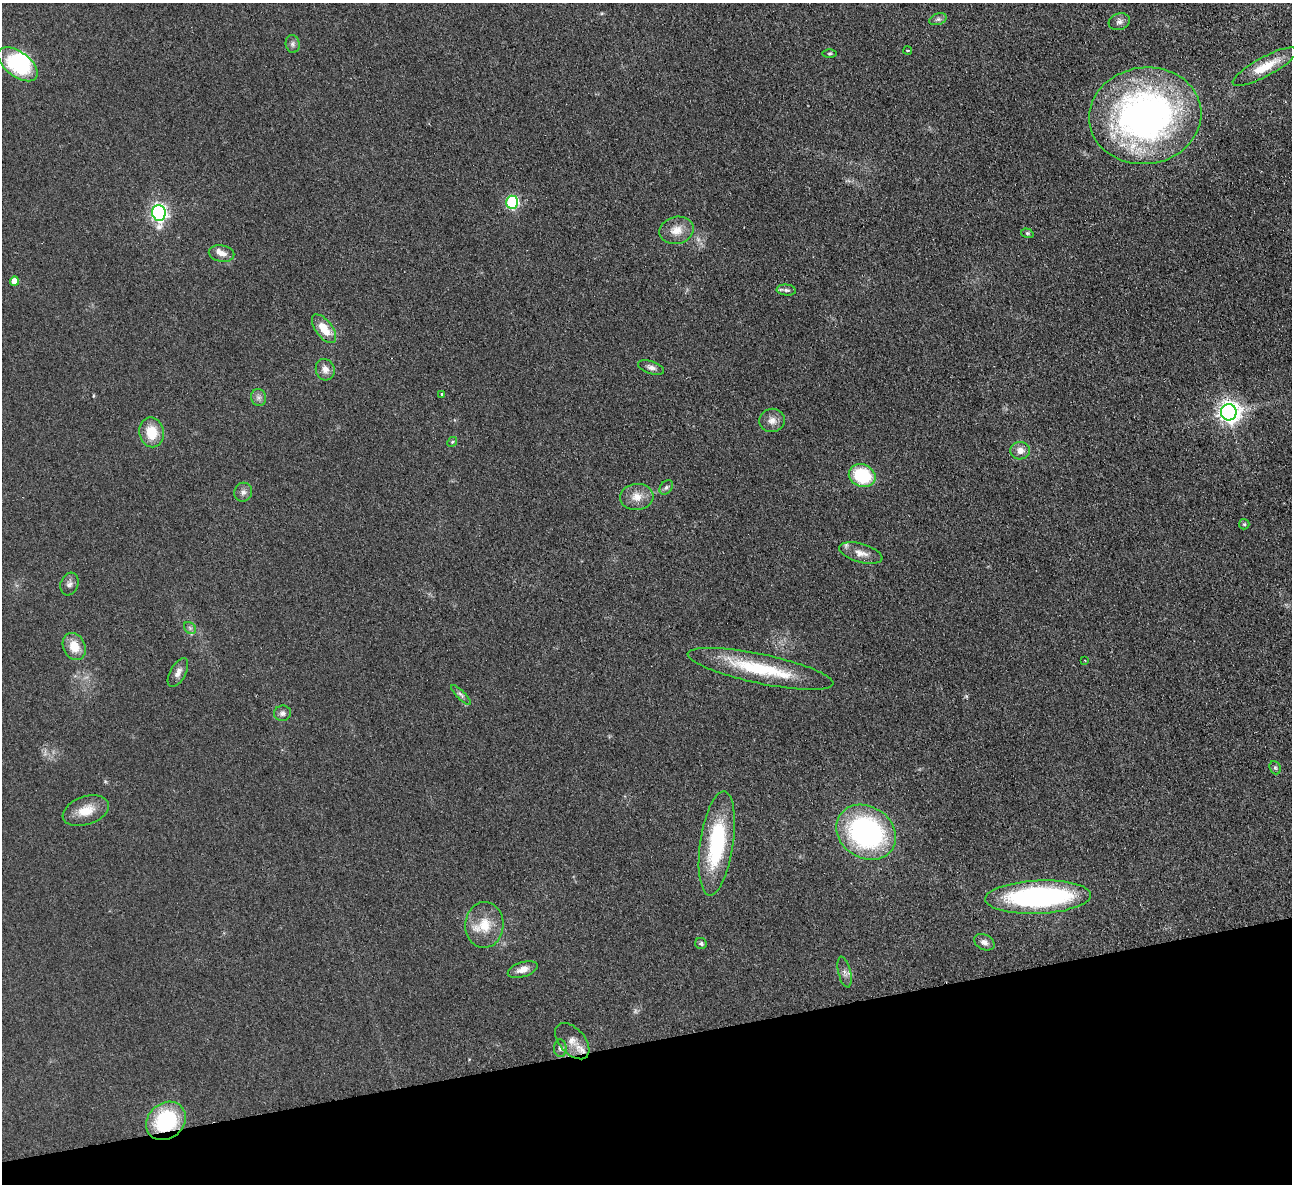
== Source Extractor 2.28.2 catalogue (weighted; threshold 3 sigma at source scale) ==
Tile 14 of 4 x 4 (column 2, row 4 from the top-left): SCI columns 1346-2635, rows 284-1465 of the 5272 x 5176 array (HDU 1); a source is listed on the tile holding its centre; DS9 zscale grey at full resolution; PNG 1294 x 1186 px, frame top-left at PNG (2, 3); each listed source drawn as its Kron ellipse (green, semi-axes under 4 px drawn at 4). Shown black and unused: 12% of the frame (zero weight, under 2 of 3 exposures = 3% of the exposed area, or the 3 px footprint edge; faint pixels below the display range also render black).
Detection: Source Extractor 2.28.2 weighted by HDU 2 'WHT'; one run over the whole footprint, this tile lists its part. Background 0.0624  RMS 0.0095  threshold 0.0429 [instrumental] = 3 sigma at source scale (4.5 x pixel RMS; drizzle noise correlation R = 1.50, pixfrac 1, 0.05/0.05 arcsec/px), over >= 5 px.
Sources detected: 57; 1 too faint to see at this stretch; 1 inside a brighter object's white glare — neither listed nor drawn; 3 inside a brighter listed object's ellipse — not listed separately; the other 52 listed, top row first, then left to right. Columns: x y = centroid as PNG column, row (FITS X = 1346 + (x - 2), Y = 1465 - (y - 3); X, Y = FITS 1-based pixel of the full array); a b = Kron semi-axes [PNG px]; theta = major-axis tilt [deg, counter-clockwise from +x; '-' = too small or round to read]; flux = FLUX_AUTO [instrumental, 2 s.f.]
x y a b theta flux
938 19 9 5 21 2.5
1119 22 11 8 19 4
293 44 9 7 -81 3
908 51 4 4 - 1.5
830 54 7 3 0 1.3
18 64 23 12 -37 63
1265 67 36 9 28 22
1145 116 56 48 8 390
512 202 6 6 - 110
159 213 8 6 -85 290
676 230 17 13 13 12
1027 233 6 4 -18 1.4
222 254 13 8 -11 6.6
14 281 5 4 - 9.1
786 290 10 5 -5 2.6
324 329 17 8 -52 18
651 367 13 6 -18 4
325 370 11 9 -67 6.2
442 394 3 3 - 1.5
259 397 8 7 - 3.6
1229 412 8 8 - 620
772 420 12 11 - 6.7
152 432 15 12 -80 21
452 442 5 4 - 1.3
1020 451 10 8 1 7.2
862 476 13 11 -22 53
666 487 8 5 50 2.4
243 492 9 8 - 3.9
637 497 17 13 5 11
1244 524 5 5 - 1.3
861 553 22 9 -16 9.6
69 584 11 8 70 4.1
190 628 7 5 -45 2.2
74 646 14 11 -65 16
1085 661 3 2 - 0.64
761 669 74 14 -12 62
178 673 16 7 61 5.6
461 695 13 4 -45 2.6
282 713 8 8 - 3.3
1275 768 7 5 -67 1.7
86 811 24 14 19 17
866 832 31 26 -33 180
717 843 52 16 82 87
1038 897 53 16 2 200
484 925 23 19 86 22
984 942 11 7 -27 4.5
701 944 6 5 - 1.9
523 969 15 7 18 7
844 972 16 6 -76 4.6
572 1041 21 12 -49 11
560 1048 8 6 -88 2.5
166 1121 21 17 41 75
Overlapping masked pixels (flux is a lower limit): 1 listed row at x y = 166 1121